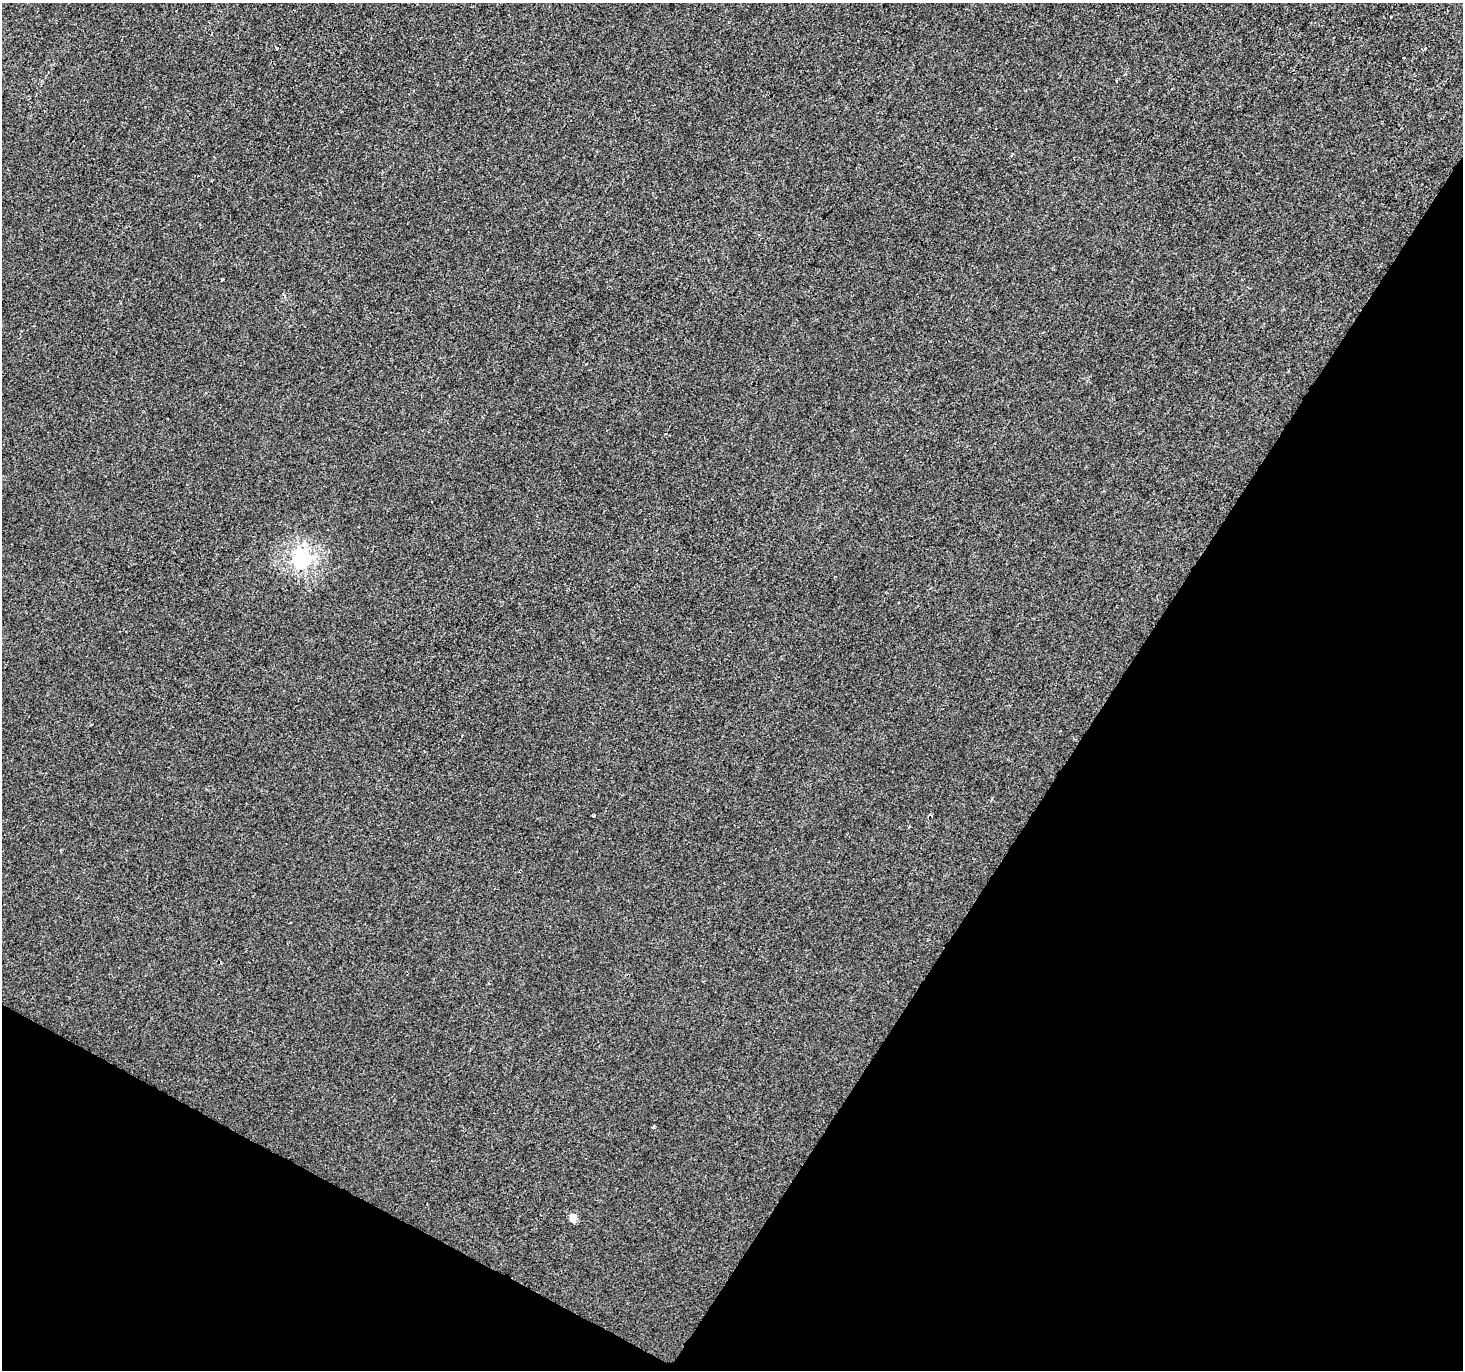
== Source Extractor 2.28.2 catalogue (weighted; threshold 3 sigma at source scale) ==
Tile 15 of 4 x 4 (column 3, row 4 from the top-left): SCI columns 2927-4387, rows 261-1628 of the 5847 x 5926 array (HDU 1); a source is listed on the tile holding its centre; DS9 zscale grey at full resolution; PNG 1465 x 1372 px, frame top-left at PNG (2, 3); no overlay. Shown black and unused: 30% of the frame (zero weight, under 2 of 3 exposures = <1% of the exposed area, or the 3 px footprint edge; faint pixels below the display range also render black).
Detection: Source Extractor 2.28.2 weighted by HDU 2 'WHT'; one run over the whole footprint, this tile lists its part. Background -6.75e-04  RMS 0.0041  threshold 0.0187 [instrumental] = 3 sigma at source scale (4.5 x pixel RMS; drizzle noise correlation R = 1.50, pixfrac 1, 0.0396/0.0396 arcsec/px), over >= 5 px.
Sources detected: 7; all 7 listed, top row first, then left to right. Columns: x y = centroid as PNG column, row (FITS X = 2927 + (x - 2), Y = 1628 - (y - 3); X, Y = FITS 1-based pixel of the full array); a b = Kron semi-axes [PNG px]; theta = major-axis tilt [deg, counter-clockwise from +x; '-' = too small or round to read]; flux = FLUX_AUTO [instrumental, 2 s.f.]
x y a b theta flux
1425 48 4 4 - 0.36
1116 81 4 3 - 3.1
222 279 3 3 - 1.8
301 559 7 6 - 140
593 816 3 2 - 0.45
653 1126 3 3 - 0.6
573 1218 5 5 - 7